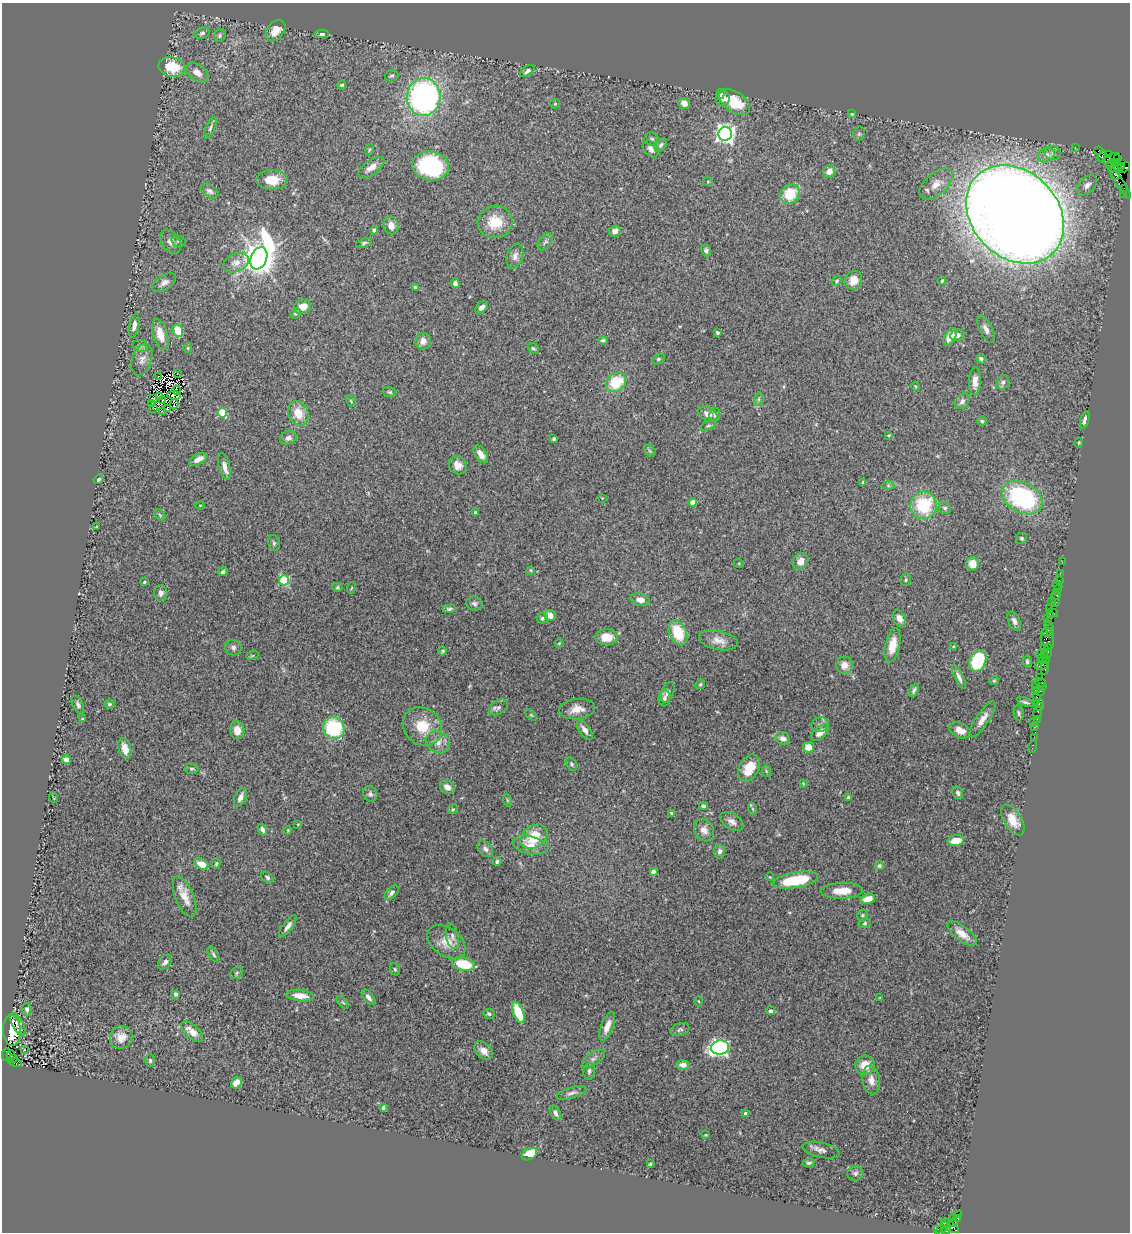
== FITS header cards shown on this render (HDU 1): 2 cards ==
NAXIS1  =                 1128
NAXIS2  =                 1230

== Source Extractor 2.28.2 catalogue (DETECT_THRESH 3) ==
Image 1128 x 1230 px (HDU 1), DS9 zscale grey, 1 PNG px = 1 image px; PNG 1132 x 1234 px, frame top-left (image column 1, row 1230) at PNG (2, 3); each listed source drawn as its Kron ellipse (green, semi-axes under 4 px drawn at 4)
Background 0.98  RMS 0.041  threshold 0.124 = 3 sigma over >= 5 px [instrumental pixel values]
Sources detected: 334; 2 with non-positive FLUX_AUTO (blend fragments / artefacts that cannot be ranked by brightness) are neither listed nor drawn; the other 332 listed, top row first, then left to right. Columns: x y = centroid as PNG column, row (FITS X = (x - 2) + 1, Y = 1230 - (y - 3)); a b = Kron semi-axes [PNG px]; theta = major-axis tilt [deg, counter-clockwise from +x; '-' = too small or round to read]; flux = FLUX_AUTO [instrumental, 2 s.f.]
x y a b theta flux
276 31 12 8 52 38
202 33 8 5 22 6.7
322 34 7 4 -1 5.9
220 35 6 5 - 5.9
172 67 14 9 -12 91
527 71 8 4 36 9.6
197 73 12 8 -37 21
392 76 7 5 22 6.6
342 85 4 3 - 4.1
720 94 5 4 - 10
424 97 19 17 84 750
723 98 7 7 - 19
734 102 18 10 -36 99
684 103 6 5 - 20
555 104 5 5 - 3.3
852 114 3 3 - 2.2
210 128 11 4 66 7.1
725 134 7 7 - 1400
859 134 7 5 68 4.9
652 139 7 6 - 7.1
661 145 7 5 51 7.1
1075 147 2 2 - 12
651 149 9 6 -45 13
369 150 5 3 - 2.9
1099 150 4 3 - 48
1053 153 8 7 - 9.7
1109 154 3 2 - 31
1046 155 9 7 25 16
1102 156 6 3 69 720
1111 158 9 3 20 280
1117 158 3 3 - 170
1116 163 3 3 - 41
1110 164 5 3 - 570
430 166 18 14 -11 280
1121 166 3 3 - 120
371 167 15 7 35 23
1114 167 5 3 - 160
1125 167 6 3 49 200
1118 169 4 3 - 590
829 171 6 5 - 23
1115 171 9 4 -77 860
272 180 15 10 2 48
708 182 5 3 - 2.7
1120 183 18 3 -56 120
936 184 20 11 41 32
1087 185 12 7 46 16
1124 189 4 2 - 57
210 191 10 6 -34 8.9
790 194 10 9 - 83
1123 194 2 2 - 16
1015 214 54 43 -46 8200
495 222 17 16 - 74
391 225 9 7 -70 20
374 230 4 4 - 5.4
615 231 6 5 - 15
178 241 7 5 -14 5.4
171 242 13 8 -56 17
545 242 10 6 51 7.3
364 243 8 4 19 4.9
706 250 6 5 - 7.6
515 256 13 8 73 14
259 258 11 8 68 6000
236 263 13 9 22 20
853 280 9 8 - 27
837 281 5 4 - 4.6
942 281 4 3 - 5.3
164 283 13 7 32 16
455 283 5 4 - 7.9
415 287 3 3 - 4.9
303 307 8 7 - 30
482 307 7 4 41 12
296 313 5 4 - 5.4
134 326 12 5 78 15
986 329 15 6 -64 15
178 331 6 5 - 63
717 333 4 3 - 3.8
160 334 16 7 -74 42
957 335 7 5 11 11
950 337 9 5 62 25
603 340 4 3 - 5.2
423 341 8 7 - 20
140 346 7 5 -22 6.4
188 348 5 3 - 2.6
533 348 6 4 -36 4.8
142 359 16 9 71 20
658 359 7 5 27 4.5
981 359 5 4 - 5.1
177 373 2 2 - 2.3
159 376 3 2 - 15
975 381 14 6 88 21
616 382 11 9 40 99
1003 382 7 5 72 6.7
915 386 4 3 - 2.8
177 390 4 2 - 0.8
390 392 7 5 -14 4.7
174 395 7 3 -8 2.2
159 397 3 2 - 4
154 398 4 2 - 1.8
759 399 7 4 71 5.8
163 400 3 2 - 2.5
351 401 6 3 -54 3.2
962 401 8 6 53 12
152 403 3 2 - 3.7
174 404 5 2 - 1.1
154 408 3 2 - 1.7
167 408 3 2 - 0.48
162 411 2 2 - 0.042
222 413 4 4 - 130
298 413 12 10 -66 49
708 414 10 6 -29 19
715 415 7 5 81 6.6
1085 420 9 4 71 10
982 421 5 5 - 4.1
708 426 8 4 22 5.2
889 435 4 3 - 2.8
288 438 8 6 12 11
554 439 4 3 - 4.9
1079 443 5 3 - 3.2
650 451 6 5 - 4.8
481 454 10 5 -57 21
198 459 10 5 26 18
458 465 9 8 - 23
224 466 14 5 -75 16
99 480 5 4 - 5.8
863 482 4 3 - 4.5
888 486 6 4 -1 4.5
602 498 3 3 - 1.7
1022 498 21 15 -29 390
693 502 4 4 - 34
200 505 4 3 - 1.7
924 505 14 13 - 160
945 508 6 5 - 6.4
475 513 3 3 - 4.8
160 515 6 4 -46 3.6
96 526 3 2 - 3.7
1022 538 5 5 - 5.5
274 543 8 5 -75 5.8
800 561 9 7 50 22
1062 562 2 2 - 20
739 564 5 3 - 2.4
972 564 7 6 - 39
530 570 3 3 - 2.4
223 572 5 4 - 6.5
1060 573 2 2 - 17
284 580 5 5 - 210
906 580 6 5 - 4.5
1059 580 2 2 - 29
144 582 3 3 - 3.8
1057 585 5 2 - 50
337 587 5 4 - 3.9
351 588 6 3 70 2.6
1058 590 3 2 - 86
161 593 8 6 -87 11
1057 595 3 3 - 75
1055 599 8 3 -86 120
640 600 9 6 -12 18
1051 601 4 3 - 47
474 604 8 7 - 8
449 609 7 3 4 5.2
1050 609 3 2 - 71
1053 613 5 3 - 66
550 615 6 5 - 20
1051 616 2 2 - 24
542 618 5 5 - 5.4
899 618 9 6 -61 17
1048 619 2 2 - 38
1014 621 10 6 -66 12
1048 624 3 2 - 40
1050 628 4 2 - 58
1047 632 4 4 - 130
1051 632 4 3 - 92
678 633 13 8 -66 87
606 637 11 8 -2 46
1047 639 11 6 -81 440
718 640 20 9 -11 26
559 643 4 3 - 2.7
893 645 17 7 78 38
954 646 4 3 - 2.6
233 648 8 7 - 8.8
1044 649 3 2 - 60
443 651 4 4 - 3.9
1048 651 7 2 83 250
1041 654 4 3 - 230
1044 654 4 3 - 120
252 656 6 4 19 3.4
1042 658 4 3 - 92
978 661 11 8 67 150
1046 661 4 2 - 34
1027 662 6 4 -86 4.9
844 665 8 8 - 24
1041 665 7 3 16 180
1045 668 6 3 85 200
959 677 13 4 -65 11
1040 677 2 2 - 48
994 681 5 4 - 3.1
1041 683 5 2 - 54
700 684 5 4 - 4.3
1035 684 4 2 - 120
1042 687 3 2 - 41
914 690 7 4 64 6.4
1035 690 3 2 - 75
1041 691 3 2 - 70
668 692 11 6 68 9.8
1037 697 3 2 - 68
664 698 8 6 85 6.8
1025 702 9 3 -19 5.8
1039 703 5 4 - 57
78 704 10 5 -63 7.5
110 704 5 4 - 5.8
498 707 10 7 32 10
1039 707 4 2 - 17
577 709 18 10 7 29
1038 712 6 3 82 110
1019 713 8 5 -77 5.4
531 715 6 4 -45 3.4
82 719 3 3 - 2.6
983 719 21 6 56 24
1037 720 3 2 - 23
1034 722 3 2 - 2.7
820 725 9 7 24 10
422 726 21 18 -43 80
1035 727 4 3 - 52
334 728 11 10 - 200
237 730 9 7 -79 30
585 730 11 5 -55 16
960 730 11 7 -24 21
820 733 11 6 41 21
1034 737 2 2 - 31
783 738 7 6 - 15
438 742 12 10 -31 24
808 747 5 5 - 43
1032 747 6 2 72 17
125 749 10 6 -74 32
66 759 4 4 - 33
572 764 7 5 -55 5.3
749 768 14 9 63 59
192 769 7 5 1 4.5
766 771 6 3 -73 2.9
803 783 4 4 - 2.9
447 787 8 6 -36 16
958 793 6 5 - 6.2
370 794 8 7 - 8.2
240 797 10 5 66 16
53 798 5 2 - 2.6
848 798 4 3 - 8.4
507 800 7 4 -71 4
703 806 4 4 - 4.8
453 809 5 4 - 3.8
753 809 6 4 -71 3.5
671 813 3 3 - 4.7
1013 820 17 9 -58 41
732 821 13 8 -32 16
298 824 3 2 - 2
262 829 6 4 -64 9.7
288 830 4 3 - 2.6
704 830 12 9 -58 19
534 837 15 10 35 86
956 841 8 5 7 38
530 845 18 9 -11 29
485 849 9 6 -50 12
720 851 7 5 84 8.4
497 861 4 4 - 6.3
201 864 7 5 -29 35
216 864 5 4 - 3.5
879 866 5 4 - 6.1
653 872 4 3 - 19
267 877 7 5 -41 5.9
770 877 4 3 - 2.1
796 880 23 8 10 130
842 891 21 8 1 41
392 893 9 5 48 9.7
185 897 22 9 -68 37
868 899 8 5 14 30
862 915 6 5 - 3.9
865 923 6 4 19 4.4
288 926 13 4 53 13
962 934 17 7 -37 28
452 936 13 6 -79 11
446 942 21 14 -36 45
213 954 9 4 -60 5.8
165 962 8 6 48 9.2
463 964 12 6 -13 100
395 969 6 5 - 4.3
236 973 7 5 39 5.1
176 994 4 3 - 7.3
300 996 14 5 -6 33
368 997 9 5 -50 11
880 998 3 3 - 2.1
699 1001 5 3 - 2.3
343 1002 8 3 -44 3.6
27 1009 6 5 - 7.9
770 1011 5 4 - 5.6
518 1012 11 5 -68 120
489 1014 6 4 -26 5.1
18 1024 12 5 -63 3.4
607 1026 15 6 68 24
680 1029 9 6 17 7.7
12 1030 16 9 -87 52
192 1032 13 6 -42 26
121 1037 12 11 - 31
720 1047 9 7 11 740
24 1050 3 2 - 3.8
484 1051 11 7 -43 22
6 1055 6 3 80 780
11 1055 5 3 - 180
14 1059 2 2 - 19
593 1059 13 6 33 11
150 1060 6 5 - 5.1
15 1063 7 3 -14 470
683 1065 6 5 - 21
865 1065 10 9 - 37
589 1071 8 5 83 8
871 1080 14 8 -83 24
236 1083 6 5 - 27
571 1093 15 5 18 11
383 1108 4 3 - 16
555 1113 8 4 -60 9.4
746 1114 4 3 - 12
706 1135 3 2 - 2.3
821 1150 18 7 -13 15
529 1154 8 5 29 59
809 1163 6 4 3 5.2
650 1164 4 4 - 3.6
855 1173 8 7 - 7.9
958 1214 3 2 - 64
953 1217 2 2 - 17
958 1218 3 3 - 34
953 1223 4 3 - 270
950 1226 10 5 -34 750
937 1229 3 2 - 35
942 1229 8 4 56 160
946 1230 4 3 - 200
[2 non-positive-flux detections neither listed nor drawn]